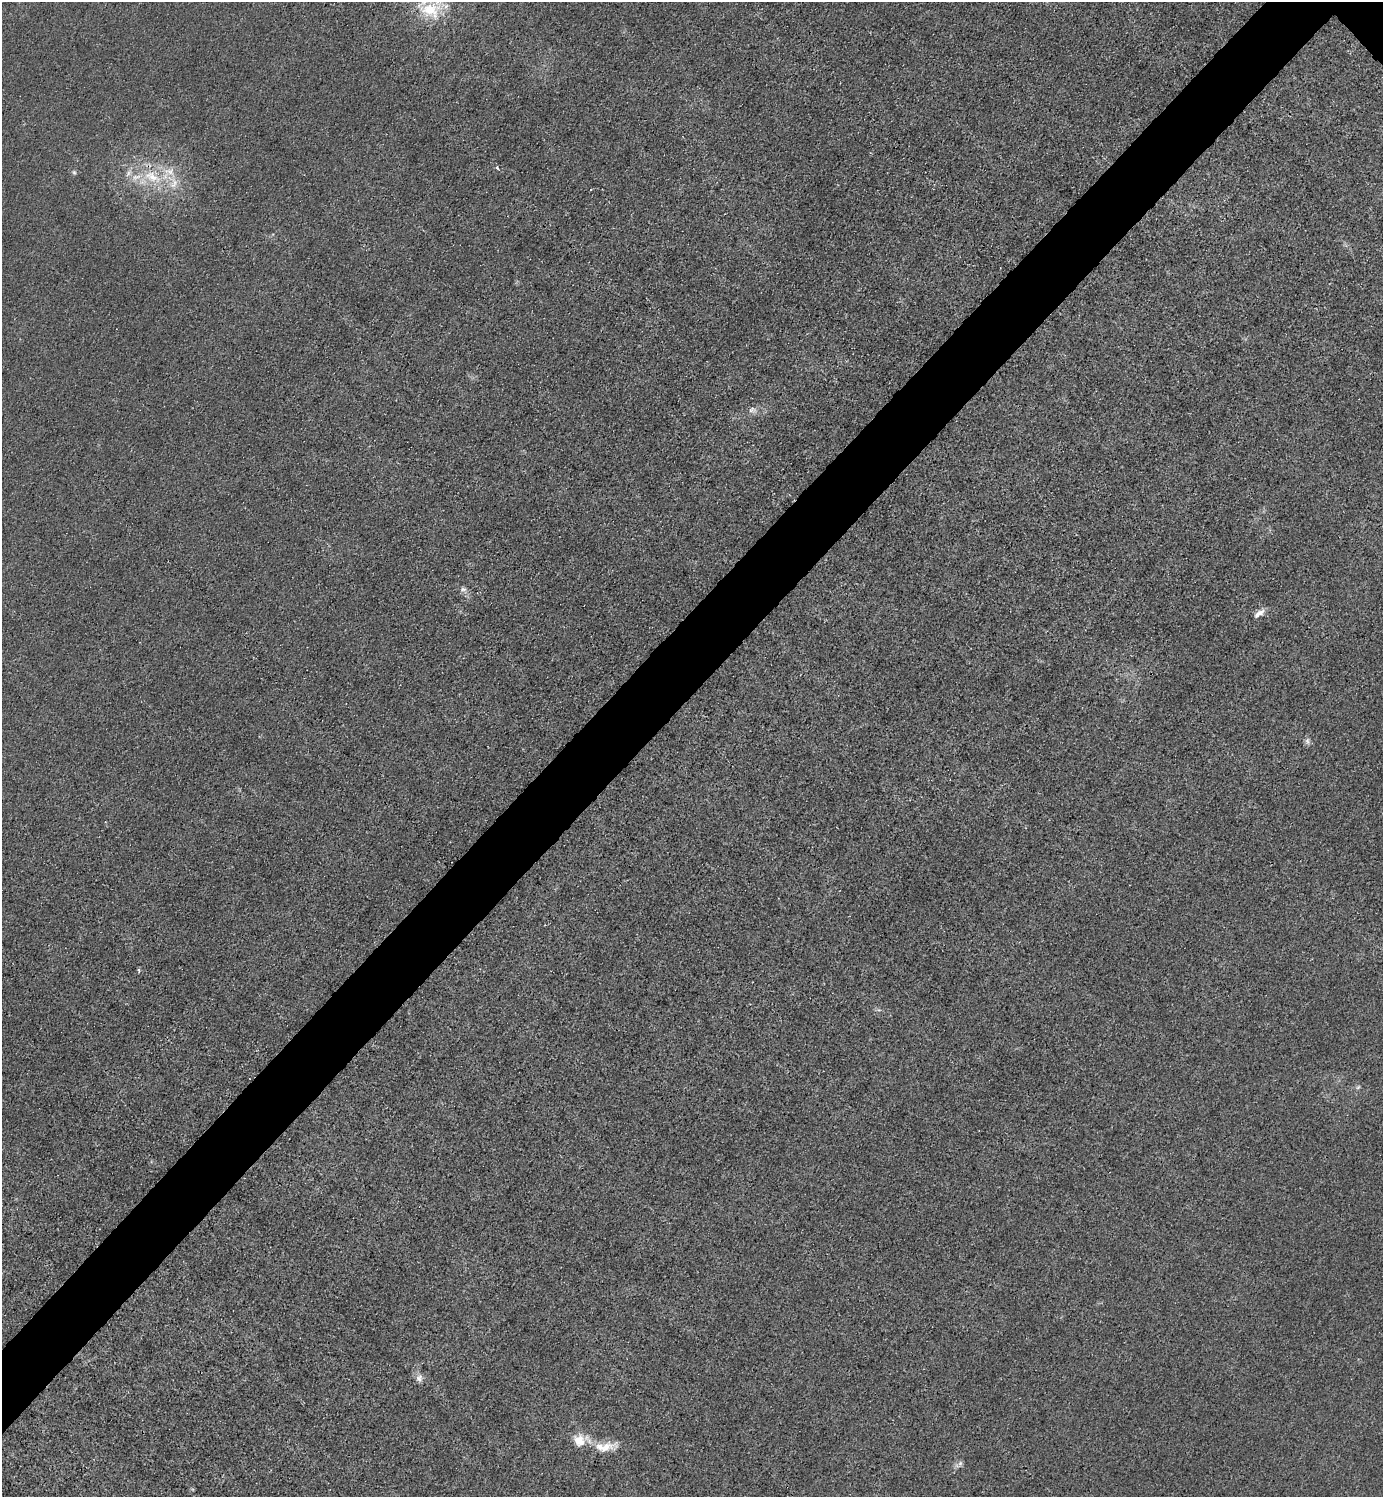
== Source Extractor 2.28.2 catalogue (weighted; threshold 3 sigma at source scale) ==
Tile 7 of 4 x 4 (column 3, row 2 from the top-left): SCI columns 3065-4445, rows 2993-4487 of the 5985 x 5985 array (HDU 1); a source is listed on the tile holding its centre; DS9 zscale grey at full resolution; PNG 1385 x 1499 px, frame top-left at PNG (2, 2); no overlay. Shown black and unused: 5% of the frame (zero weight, under 3 of 4 exposures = <1% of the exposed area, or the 3 px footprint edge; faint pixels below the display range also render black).
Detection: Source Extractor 2.28.2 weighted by HDU 2 'WHT'; one run over the whole footprint, this tile lists its part. Background 0.0213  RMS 0.0062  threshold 0.0279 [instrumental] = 3 sigma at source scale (4.5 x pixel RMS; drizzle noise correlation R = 1.50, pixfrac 1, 0.05/0.05 arcsec/px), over >= 5 px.
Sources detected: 17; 3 inside a brighter listed object's ellipse — not listed separately; the other 14 listed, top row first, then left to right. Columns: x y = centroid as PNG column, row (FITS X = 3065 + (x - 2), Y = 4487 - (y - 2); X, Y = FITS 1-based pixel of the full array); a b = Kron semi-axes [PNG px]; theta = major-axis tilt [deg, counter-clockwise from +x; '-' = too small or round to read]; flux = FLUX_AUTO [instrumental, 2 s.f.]
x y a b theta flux
430 9 33 18 2 23
497 167 5 3 - 1.2
74 172 6 5 - 1.1
169 172 16 10 -24 8.5
152 177 29 14 -28 23
752 410 12 8 -1 3.2
463 589 8 6 -13 2.1
1259 613 16 6 35 3.8
1307 741 9 6 -72 1.9
1358 1087 7 4 45 1
419 1378 11 9 87 3.4
579 1440 17 14 -53 10
606 1447 32 12 15 11
960 1463 7 5 48 1.7
Isophote crosses this tile's border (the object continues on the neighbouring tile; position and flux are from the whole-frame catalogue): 1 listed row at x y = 430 9